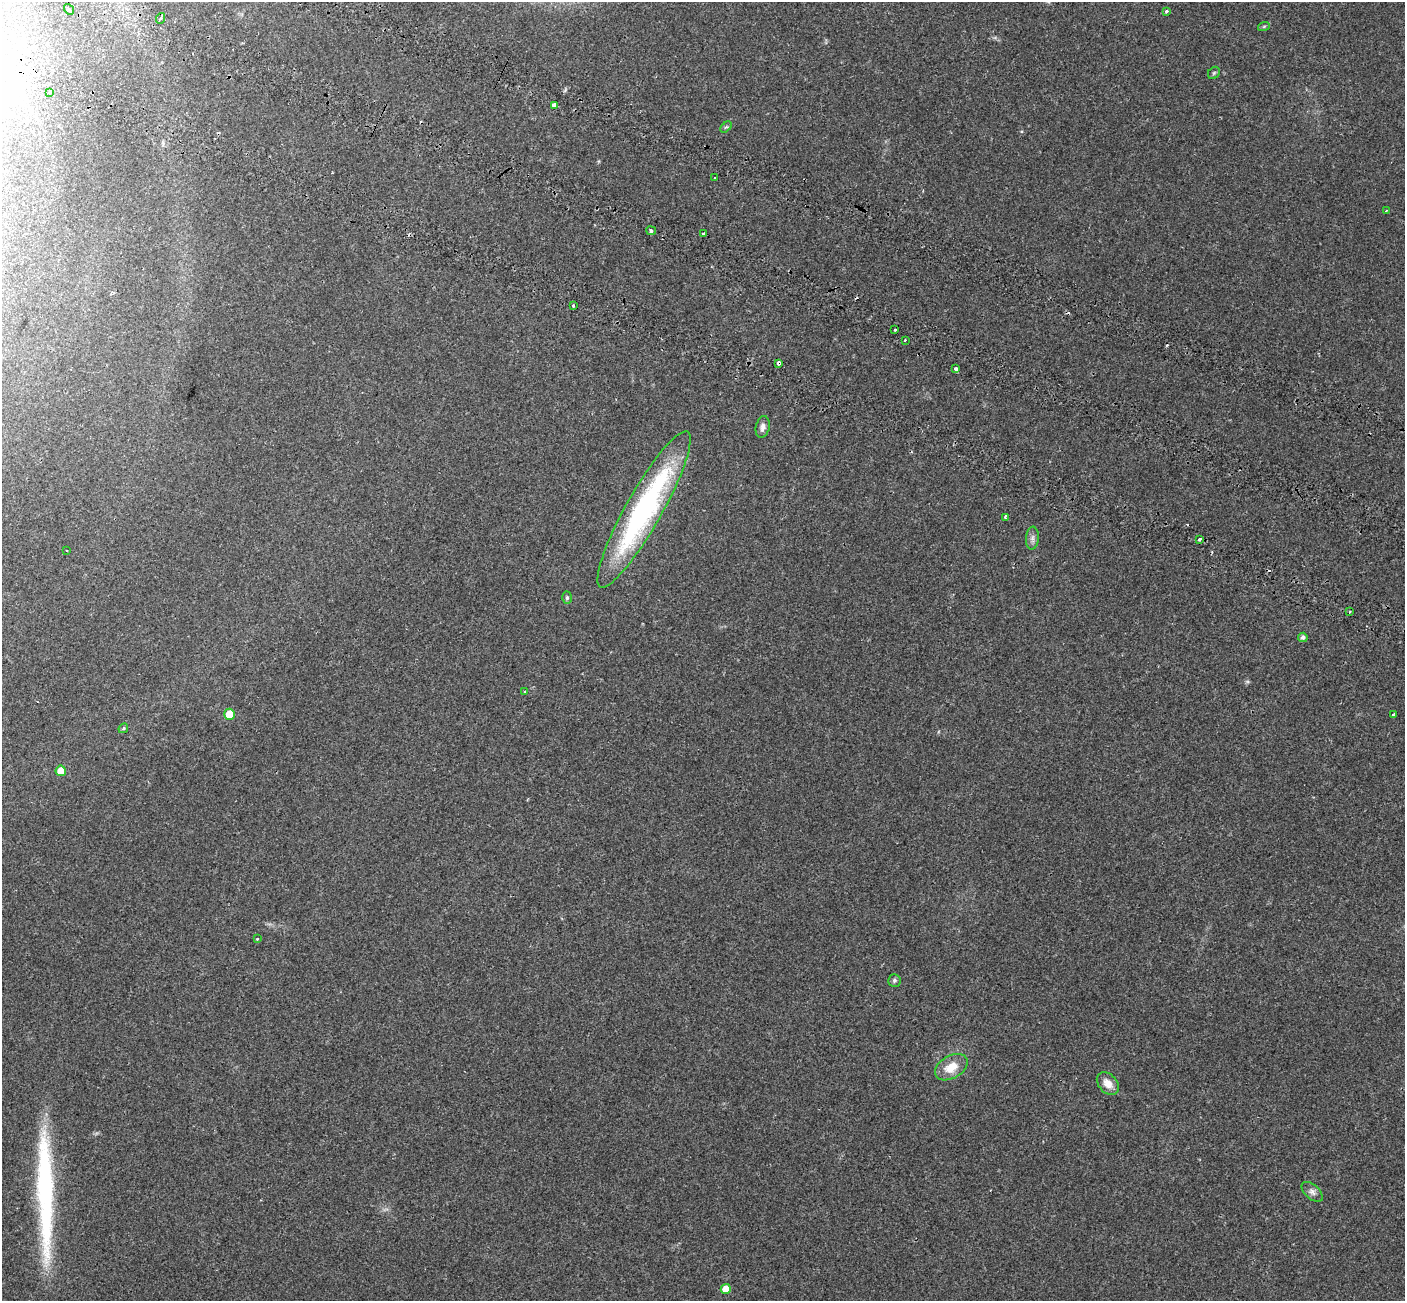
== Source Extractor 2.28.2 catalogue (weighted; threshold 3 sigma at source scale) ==
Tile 11 of 4 x 4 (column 3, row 3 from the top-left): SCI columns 3266-4668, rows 1973-3271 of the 6198 x 6388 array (HDU 1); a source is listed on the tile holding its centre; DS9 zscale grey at full resolution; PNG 1407 x 1303 px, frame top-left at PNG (2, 2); each listed source drawn as its Kron ellipse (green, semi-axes under 4 px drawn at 4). Shown black and unused: <1% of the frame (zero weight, under 2 of 3 exposures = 8% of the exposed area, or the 3 px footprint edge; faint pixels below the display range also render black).
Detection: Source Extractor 2.28.2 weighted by HDU 2 'WHT'; one run over the whole footprint, this tile lists its part. Background 0.0576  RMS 0.0048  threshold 0.0215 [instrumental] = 3 sigma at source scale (4.5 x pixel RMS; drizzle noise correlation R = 1.50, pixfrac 1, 0.0396/0.0396 arcsec/px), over >= 5 px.
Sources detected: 44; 6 cosmic-ray / hot-pixel residue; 1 long thin detection or spike segment (spike, bleed or trail) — neither listed nor drawn; the other 37 listed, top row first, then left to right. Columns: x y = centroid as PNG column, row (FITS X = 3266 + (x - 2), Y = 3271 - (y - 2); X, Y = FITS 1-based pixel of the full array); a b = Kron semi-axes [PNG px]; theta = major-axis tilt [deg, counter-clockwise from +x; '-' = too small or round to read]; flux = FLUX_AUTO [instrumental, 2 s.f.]
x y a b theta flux
69 9 6 4 -52 0.85
1166 11 3 3 - 0.76
161 18 5 3 - 0.63
1264 26 6 4 19 0.54
1214 73 7 5 46 0.66
50 92 3 3 - 1.1
554 105 4 3 - 42
726 127 7 4 43 0.6
714 178 3 2 - 0.49
1386 211 3 2 - 0.39
651 231 5 4 - 1.5
703 234 3 3 - 1.5
574 305 3 3 - 1.3
895 330 3 3 - 1.7
905 340 3 2 - 0.46
779 363 4 3 - 2.7
956 369 4 3 - 3.5
763 427 11 7 78 2
644 509 89 18 61 96
1005 517 4 3 - 1.3
1032 538 11 6 85 1.8
1199 539 3 3 - 2.4
66 550 3 2 - 0.41
567 598 6 5 - 0.79
1350 612 3 2 - 0.57
1303 637 4 4 - 1.5
524 692 3 3 - 0.75
229 714 5 5 - 7.7
1393 715 3 3 - 0.5
123 728 5 4 - 0.67
61 771 5 5 - 4.6
257 939 3 3 - 0.32
894 980 6 6 - 0.92
951 1067 18 11 31 8.2
1108 1084 13 9 -46 4.6
1312 1192 13 7 -42 2
726 1289 5 5 - 4.7
Overlapping masked pixels (flux is a lower limit): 2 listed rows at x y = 779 363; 956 369